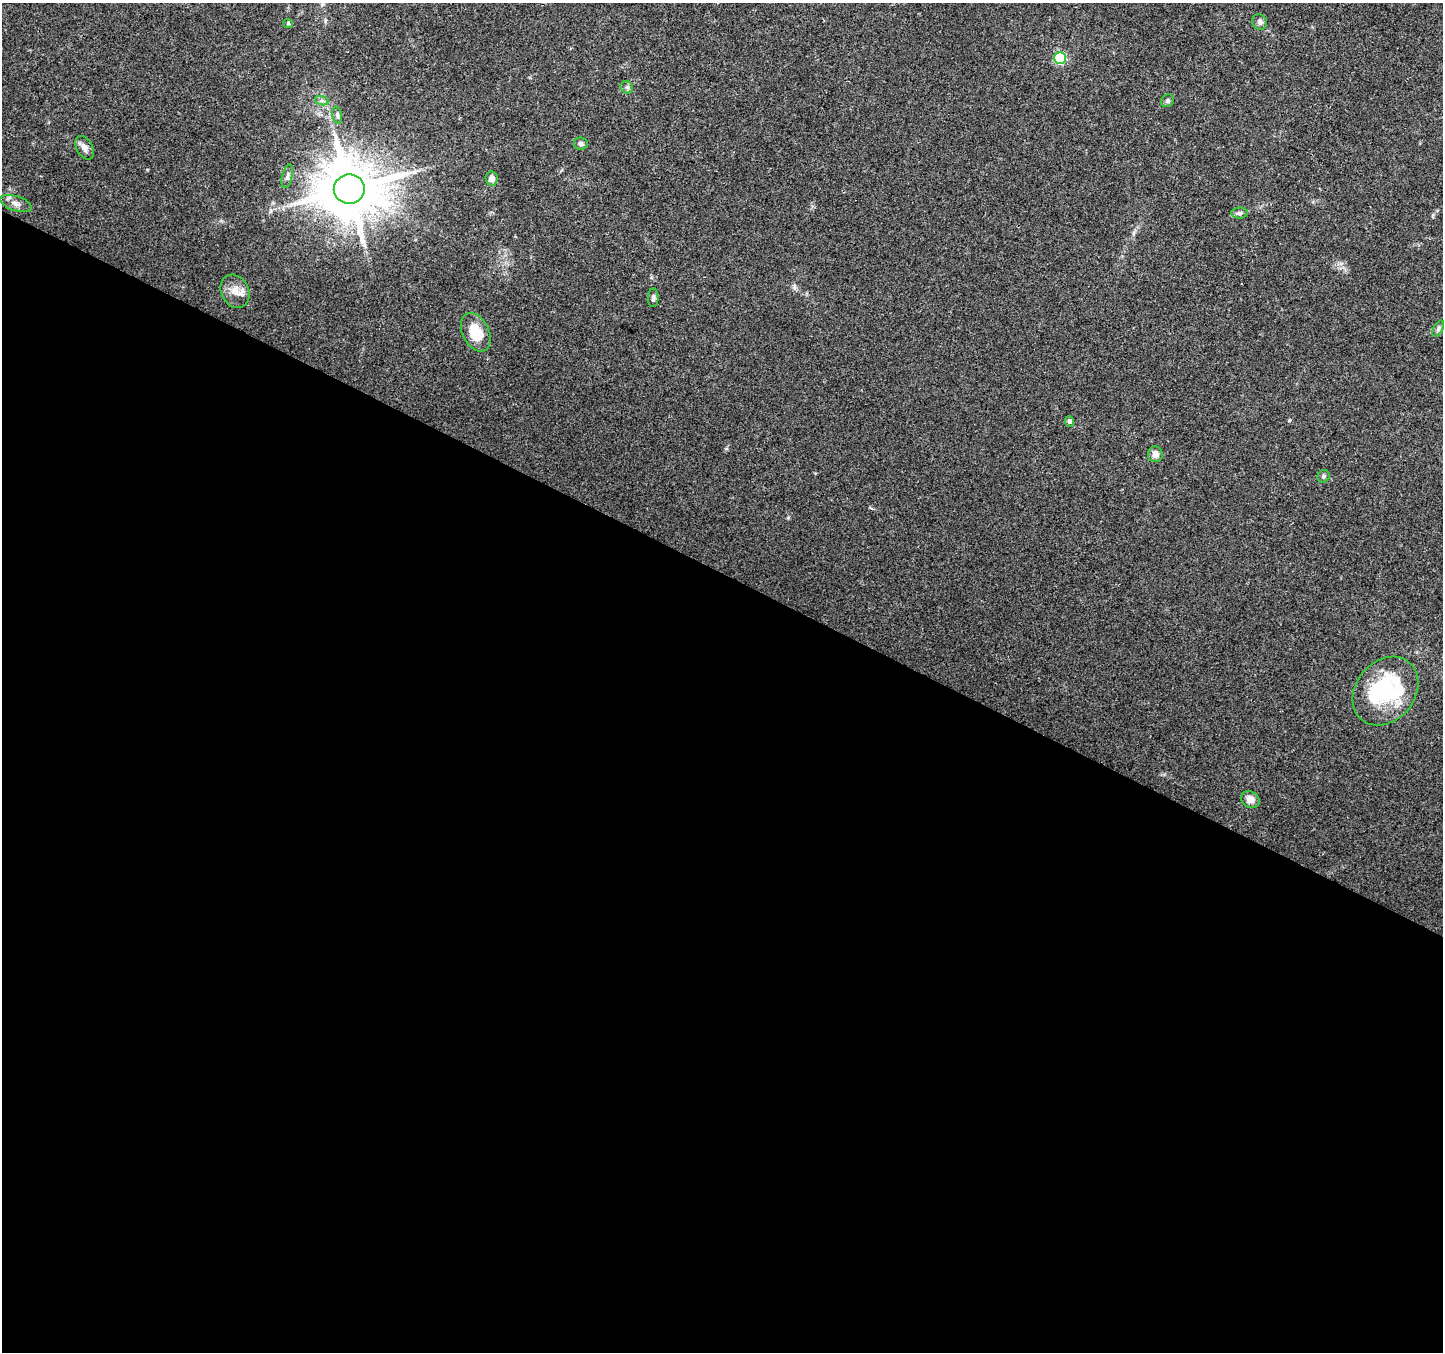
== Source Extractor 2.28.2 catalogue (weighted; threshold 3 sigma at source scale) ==
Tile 14 of 4 x 4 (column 2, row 4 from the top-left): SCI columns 1442-2882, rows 199-1548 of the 5770 x 5865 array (HDU 1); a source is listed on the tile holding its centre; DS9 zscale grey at full resolution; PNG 1445 x 1354 px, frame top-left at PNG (2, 3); each listed source drawn as its Kron ellipse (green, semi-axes under 4 px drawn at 4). Shown black and unused: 58% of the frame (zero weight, under 3 of 4 exposures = <1% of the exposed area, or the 3 px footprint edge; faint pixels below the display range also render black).
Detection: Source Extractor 2.28.2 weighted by HDU 2 'WHT'; one run over the whole footprint, this tile lists its part. Background 0.0205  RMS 0.0032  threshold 0.0145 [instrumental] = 3 sigma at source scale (4.5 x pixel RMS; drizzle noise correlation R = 1.50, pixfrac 1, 0.0396/0.0396 arcsec/px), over >= 5 px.
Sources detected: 25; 1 inside a brighter object's white glare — neither listed nor drawn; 1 inside a brighter listed object's ellipse — not listed separately; the other 23 listed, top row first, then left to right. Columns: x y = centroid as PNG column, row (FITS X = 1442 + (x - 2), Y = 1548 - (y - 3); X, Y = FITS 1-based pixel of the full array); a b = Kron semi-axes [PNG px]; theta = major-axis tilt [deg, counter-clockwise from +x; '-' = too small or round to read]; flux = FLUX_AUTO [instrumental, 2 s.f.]
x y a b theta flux
1260 22 8 7 - 1.1
288 23 4 4 - 0.36
1060 58 6 5 - 29
627 87 7 5 -44 0.68
322 101 7 4 -18 0.75
1167 101 7 6 - 0.73
337 115 8 4 -77 0.74
581 143 7 6 - 0.94
85 148 12 8 -63 1.8
287 176 12 5 76 0.92
492 178 7 6 - 1.8
349 189 15 14 - 2200
16 204 16 7 -18 1.9
1240 213 8 5 4 0.95
235 291 17 13 -63 3.5
653 298 9 5 90 0.93
1438 329 9 4 63 0.67
476 332 20 13 -63 8.9
1070 421 5 4 - 0.88
1155 454 8 7 - 1.8
1324 476 6 6 - 0.71
1385 691 37 29 51 32
1250 800 9 8 - 2.5